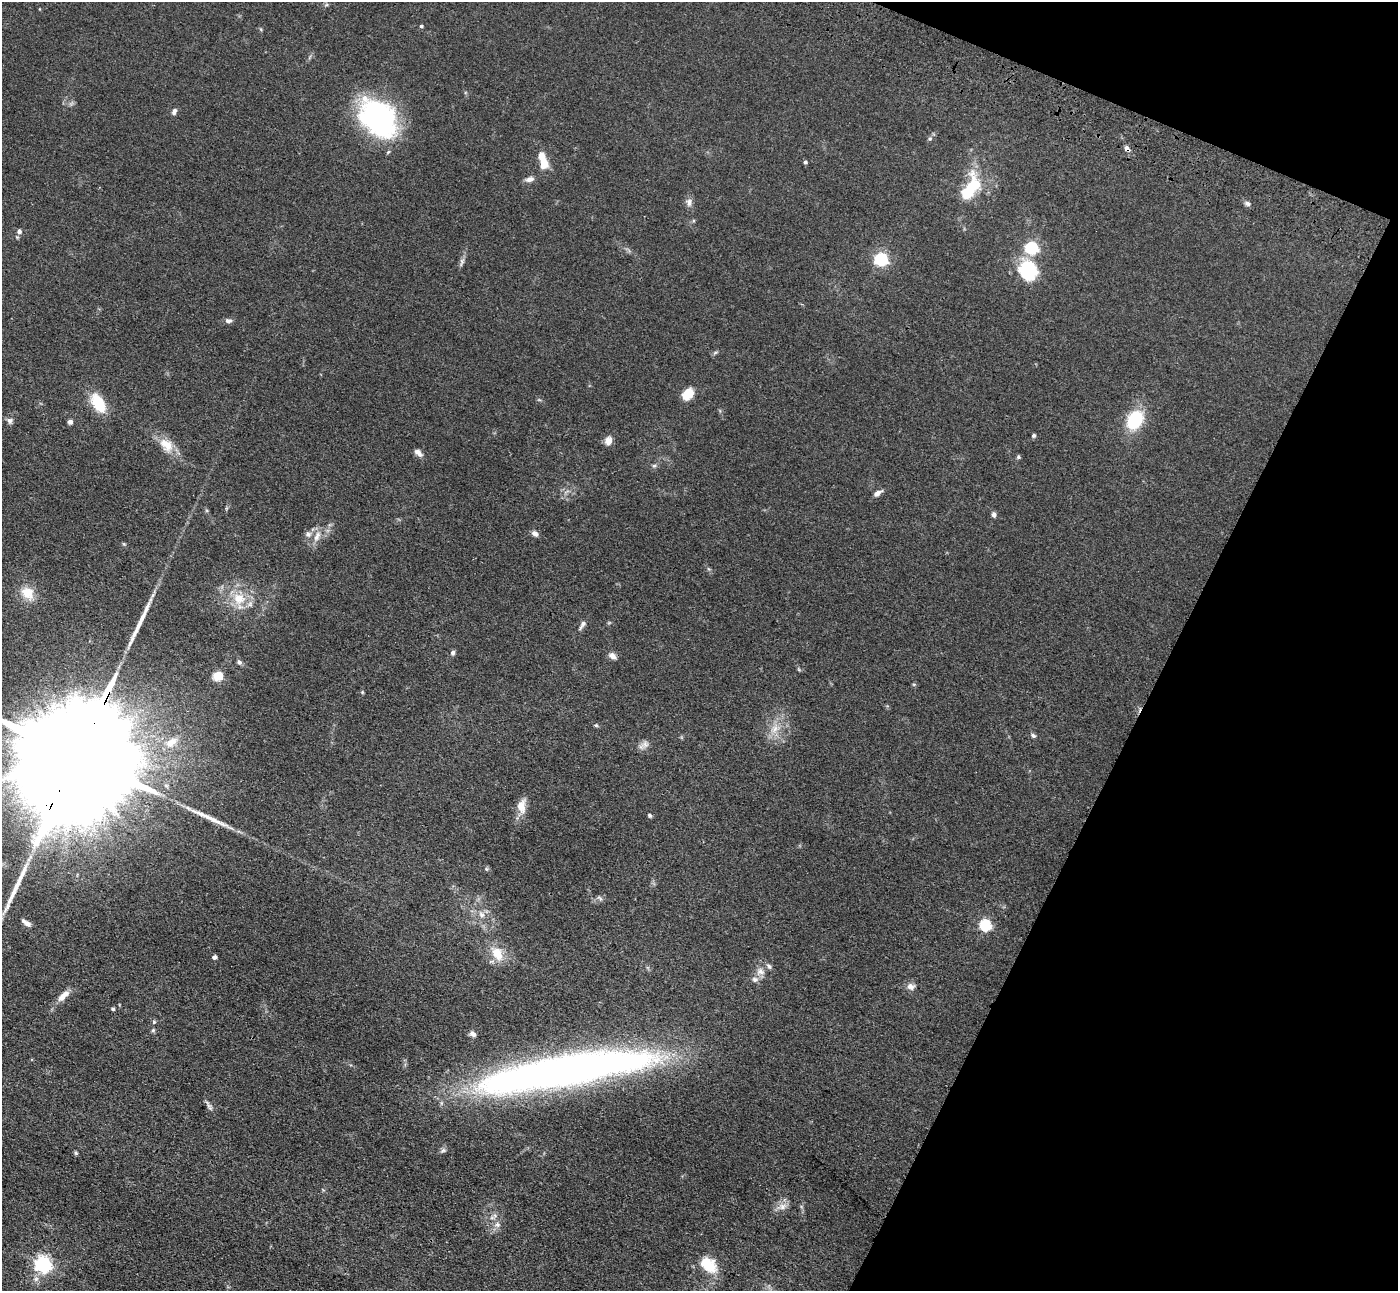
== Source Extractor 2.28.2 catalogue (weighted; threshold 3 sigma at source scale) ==
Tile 8 of 4 x 4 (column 4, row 2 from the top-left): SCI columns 4249-5644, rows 2832-4120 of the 5703 x 5795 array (HDU 1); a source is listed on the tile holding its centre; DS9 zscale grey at full resolution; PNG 1400 x 1293 px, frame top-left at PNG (2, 2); no overlay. Shown black and unused: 20% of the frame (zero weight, under 3 of 4 exposures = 6% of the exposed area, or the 3 px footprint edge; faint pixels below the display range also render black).
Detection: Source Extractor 2.28.2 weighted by HDU 2 'WHT'; one run over the whole footprint, this tile lists its part. Background 0.0663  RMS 0.006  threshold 0.0268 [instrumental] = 3 sigma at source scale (4.5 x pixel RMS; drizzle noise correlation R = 1.50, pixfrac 1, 0.05/0.05 arcsec/px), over >= 5 px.
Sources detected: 84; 2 inside a brighter object's white glare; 3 long thin detections or spike segments (spike, bleed or trail) — not listed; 4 inside a brighter listed object's ellipse — not listed separately; the other 75 listed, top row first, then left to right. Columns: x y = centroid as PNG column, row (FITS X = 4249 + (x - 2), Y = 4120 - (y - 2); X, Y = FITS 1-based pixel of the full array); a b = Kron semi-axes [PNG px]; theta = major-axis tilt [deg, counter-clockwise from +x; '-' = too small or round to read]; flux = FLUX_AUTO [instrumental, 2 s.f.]
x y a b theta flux
421 26 4 3 - 0.96
174 112 8 5 66 1.9
378 118 44 31 -49 100
930 138 6 5 - 1
1127 148 8 6 -51 2
805 162 4 4 - 1.3
544 164 12 9 -79 8.5
530 179 11 7 14 2.8
972 186 18 12 78 27
689 202 11 8 89 2.7
1247 203 8 6 -33 1.5
19 231 7 6 - 1.9
1031 248 6 6 - 83
881 259 6 6 - 110
462 262 12 5 75 2
1028 271 24 22 -60 29
228 321 9 6 -6 1.9
715 353 7 4 20 0.91
688 394 11 8 48 13
98 403 23 12 -61 18
1135 420 15 11 59 36
10 421 8 7 - 1.9
70 422 6 5 - 1.7
1034 435 5 4 - 1
608 441 11 9 73 3.7
166 445 22 14 -44 10
418 453 12 6 -44 2.7
1018 457 6 5 - 0.91
654 466 6 4 1 0.98
878 493 12 5 33 2.5
994 515 6 6 - 1.7
535 533 9 7 -31 2.2
308 534 8 8 - 2.4
317 536 18 7 66 5.1
124 544 5 4 - 0.65
27 593 19 14 -47 9.6
239 598 17 16 - 14
582 625 14 6 58 2.3
453 653 6 5 - 1.5
612 656 9 7 -32 3.2
239 662 8 6 -60 1.6
217 676 6 5 - 31
914 684 5 3 - 0.65
362 692 5 4 - 0.62
596 725 5 5 - 0.76
774 729 13 8 58 5.5
1033 735 6 5 - 1.4
171 742 18 10 31 7.7
645 744 10 10 - 3.1
77 756 62 23 62 48000
521 806 19 12 88 6.8
649 815 5 4 - 1.2
486 869 5 5 - 0.87
600 898 9 4 -36 1.1
482 915 8 7 - 2.8
26 923 10 4 -35 2.6
985 925 5 5 - 67
497 953 22 14 -60 11
214 957 4 4 - 2.1
760 972 12 10 -14 4
911 986 11 9 -20 3.1
63 996 19 7 44 5.5
113 1009 4 4 - 1.1
154 1022 5 4 - 0.89
153 1030 6 4 46 0.82
473 1034 9 6 -38 1.9
566 1070 182 29 10 440
209 1107 12 5 -56 1.9
443 1150 7 5 22 1.4
76 1153 6 4 -47 0.9
783 1206 11 9 26 4.3
495 1216 7 4 -20 1.3
497 1225 8 7 - 2.4
42 1264 6 6 - 220
708 1265 19 12 -39 18
Overlapping masked pixels (flux is a lower limit): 2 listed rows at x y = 1127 148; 77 756
Isophote crosses this tile's border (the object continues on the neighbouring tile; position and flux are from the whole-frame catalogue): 1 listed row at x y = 77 756